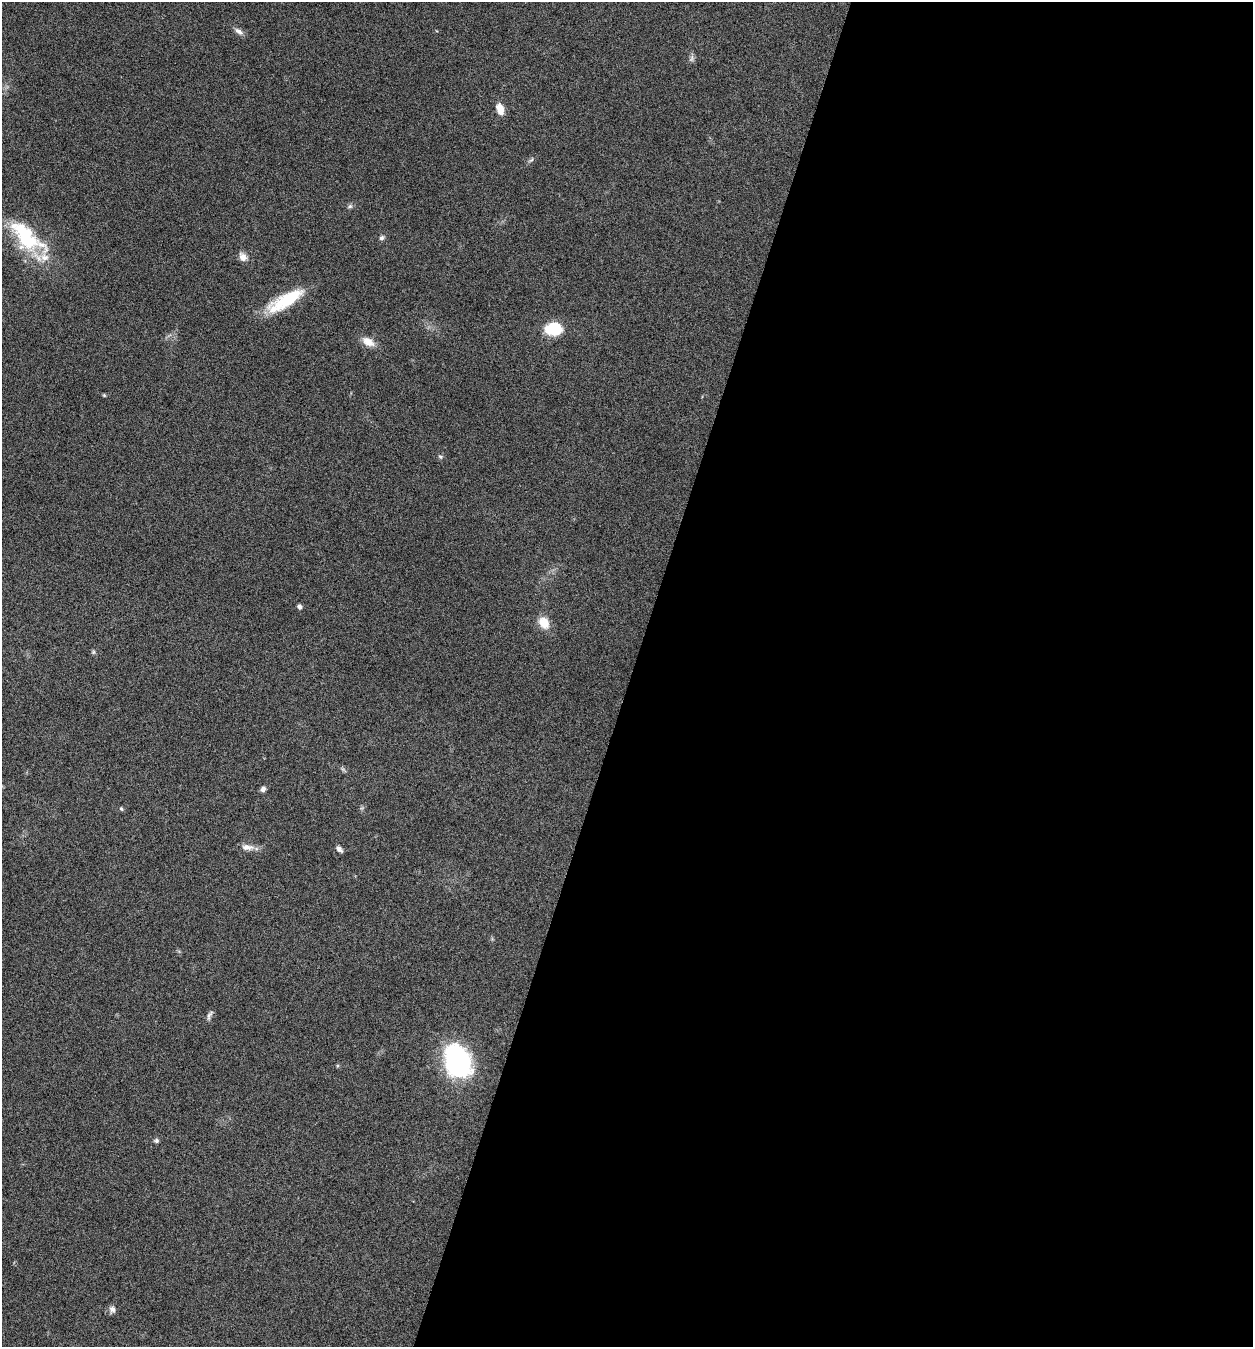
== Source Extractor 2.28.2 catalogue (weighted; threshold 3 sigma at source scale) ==
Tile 12 of 4 x 4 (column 4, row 3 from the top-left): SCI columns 4019-5269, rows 1349-2693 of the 5405 x 5390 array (HDU 1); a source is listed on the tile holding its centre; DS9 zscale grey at full resolution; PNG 1255 x 1349 px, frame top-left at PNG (2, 2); no overlay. Shown black and unused: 50% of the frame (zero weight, under 5 of 9 exposures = <1% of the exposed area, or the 3 px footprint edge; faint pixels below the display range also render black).
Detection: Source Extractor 2.28.2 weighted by HDU 2 'WHT'; one run over the whole footprint, this tile lists its part. Background 0.261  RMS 0.0066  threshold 0.0271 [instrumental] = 3 sigma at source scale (4.09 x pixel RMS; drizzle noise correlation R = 1.36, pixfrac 0.8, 0.05/0.05 arcsec/px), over >= 5 px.
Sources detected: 25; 1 inside a brighter listed object's ellipse — not listed separately; the other 24 listed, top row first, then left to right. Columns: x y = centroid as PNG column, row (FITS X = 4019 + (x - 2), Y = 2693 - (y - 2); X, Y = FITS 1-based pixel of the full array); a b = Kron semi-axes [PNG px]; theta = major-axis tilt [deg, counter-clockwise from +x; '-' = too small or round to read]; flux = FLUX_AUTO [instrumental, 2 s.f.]
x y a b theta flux
239 31 13 6 -37 2.8
692 58 11 4 85 1.6
500 109 13 8 -72 6.5
531 160 8 4 53 1.2
350 206 6 6 - 1.2
26 237 55 24 -43 49
382 238 7 6 - 1.4
243 257 12 9 -58 3.9
285 301 45 14 30 28
553 329 17 12 1 22
368 342 16 9 -30 6.5
104 395 5 4 - 0.62
440 457 6 4 -44 0.9
300 607 5 4 - 2.1
544 623 13 10 -57 10
93 652 6 5 - 0.95
263 789 7 6 - 1.8
121 809 6 4 -47 0.94
247 847 18 8 -2 4.6
339 849 9 5 -49 2.1
209 1015 15 5 66 2
457 1061 37 27 -68 78
156 1141 7 5 9 1.3
112 1309 9 8 - 2.7
Isophote crosses this tile's border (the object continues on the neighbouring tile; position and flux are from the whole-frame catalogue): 1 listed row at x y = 26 237